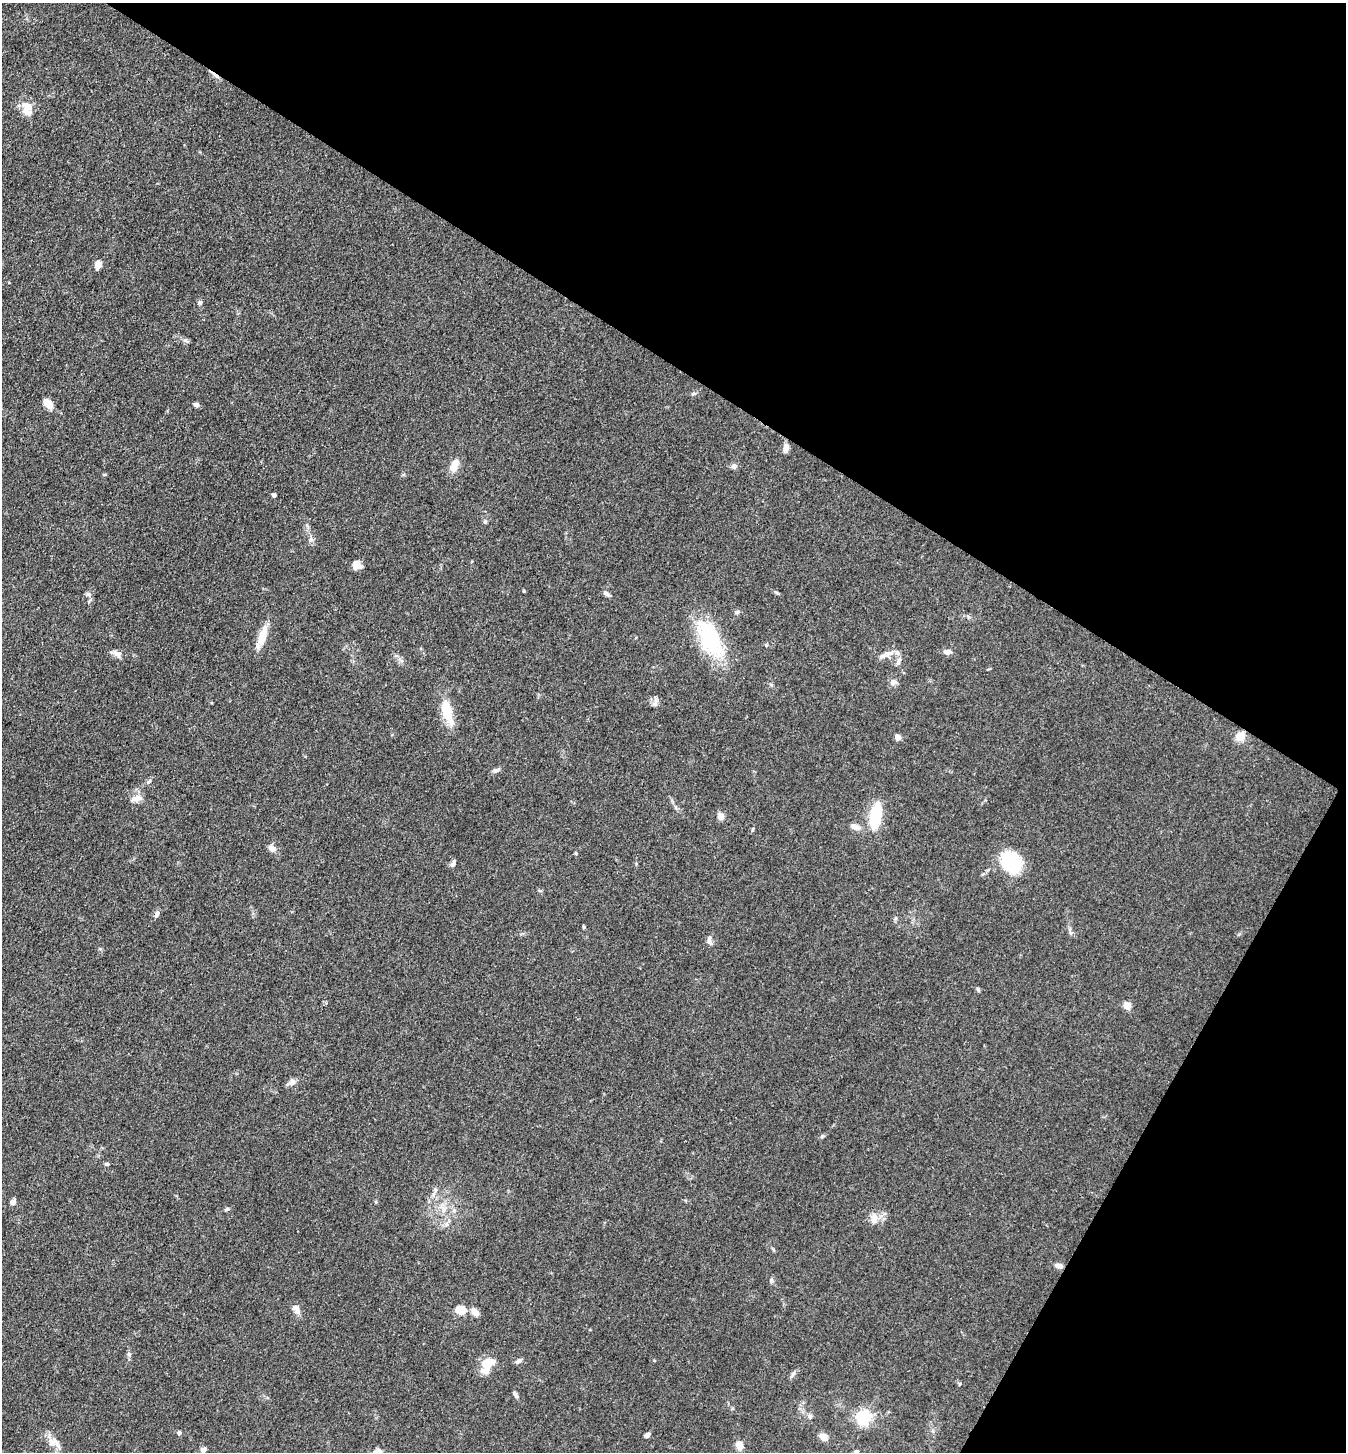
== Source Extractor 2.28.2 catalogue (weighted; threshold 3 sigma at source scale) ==
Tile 8 of 4 x 4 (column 4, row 2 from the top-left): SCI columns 4317-5660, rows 2901-4350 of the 5808 x 5800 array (HDU 1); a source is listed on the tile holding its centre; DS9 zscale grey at full resolution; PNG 1348 x 1454 px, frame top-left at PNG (2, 3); no overlay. Shown black and unused: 32% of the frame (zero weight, under 3 of 4 exposures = <1% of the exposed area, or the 3 px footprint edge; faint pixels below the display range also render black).
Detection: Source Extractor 2.28.2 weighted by HDU 2 'WHT'; one run over the whole footprint, this tile lists its part. Background 0.0794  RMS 0.0061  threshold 0.0276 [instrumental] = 3 sigma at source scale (4.5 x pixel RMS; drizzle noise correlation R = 1.50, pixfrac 1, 0.05/0.05 arcsec/px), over >= 5 px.
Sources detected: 75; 1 inside a brighter object's white glare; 1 cosmic-ray / hot-pixel residue — not listed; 3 inside a brighter listed object's ellipse — not listed separately; the other 70 listed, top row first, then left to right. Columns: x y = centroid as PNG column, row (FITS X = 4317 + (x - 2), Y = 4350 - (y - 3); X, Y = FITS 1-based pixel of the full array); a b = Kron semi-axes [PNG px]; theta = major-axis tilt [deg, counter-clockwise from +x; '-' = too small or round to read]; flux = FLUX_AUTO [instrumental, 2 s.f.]
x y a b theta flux
28 107 16 9 -32 6
98 265 9 6 72 4.1
200 302 6 5 - 1
185 340 6 5 - 1.3
693 393 6 4 2 0.89
48 404 9 7 -44 8.1
196 404 6 5 - 1.9
786 448 11 6 85 3.3
454 465 19 9 66 5.9
734 466 7 7 - 2
274 495 4 4 - 2.3
485 522 6 5 - 1.2
355 566 13 7 85 3.5
88 594 6 6 - 1.4
607 594 12 5 -34 1.8
737 612 7 4 44 1
262 637 29 8 69 11
710 641 45 25 -53 42
947 652 10 6 2 2.9
117 654 13 8 -34 3
887 654 17 8 19 5.1
893 682 9 8 - 2.5
447 711 19 8 -73 23
1240 736 11 9 33 6.8
898 737 6 6 - 2.8
496 770 11 4 5 1.4
148 782 9 5 30 1.5
136 798 13 8 12 4.3
676 807 6 4 -89 0.99
720 816 8 7 - 3.7
875 816 30 12 81 25
855 827 12 7 -13 3.5
272 848 8 6 -35 3.9
1011 862 20 16 -55 41
453 864 9 5 65 1.9
157 914 9 5 69 2.1
584 927 5 3 - 0.65
710 942 10 5 -53 1.7
978 989 7 4 -65 1
1127 1006 5 5 - 13
292 1082 9 7 39 3.2
822 1136 6 4 47 0.9
107 1164 6 4 -12 1
435 1190 6 4 90 1.1
13 1202 6 5 - 2.9
227 1209 5 5 - 1
444 1210 7 5 90 1.9
874 1219 16 8 81 4.4
446 1224 6 5 - 1.6
1059 1266 9 6 -10 2.9
771 1281 7 5 77 1.2
296 1309 15 8 -56 3.5
460 1310 5 5 - 25
475 1312 11 8 -50 3.4
128 1354 6 6 - 1.2
518 1361 9 5 34 1.6
487 1365 21 12 60 11
793 1374 9 5 64 1.6
959 1384 5 3 - 0.57
516 1395 11 4 -61 1.5
810 1416 7 5 -69 1.4
863 1417 6 6 - 140
179 1433 5 5 - 1.3
647 1435 6 5 - 1.9
823 1437 8 7 - 5
53 1443 19 12 -11 5.8
739 1445 9 7 -74 5.4
203 1450 7 6 - 2.3
378 1451 11 6 13 2.5
856 1452 4 4 - 2.7
Isophote crosses this tile's border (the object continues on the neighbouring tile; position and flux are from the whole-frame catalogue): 2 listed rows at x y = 378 1451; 856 1452
Unlisted compact peaks at least as high as the median listed source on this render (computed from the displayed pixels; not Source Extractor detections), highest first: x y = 524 591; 766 645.